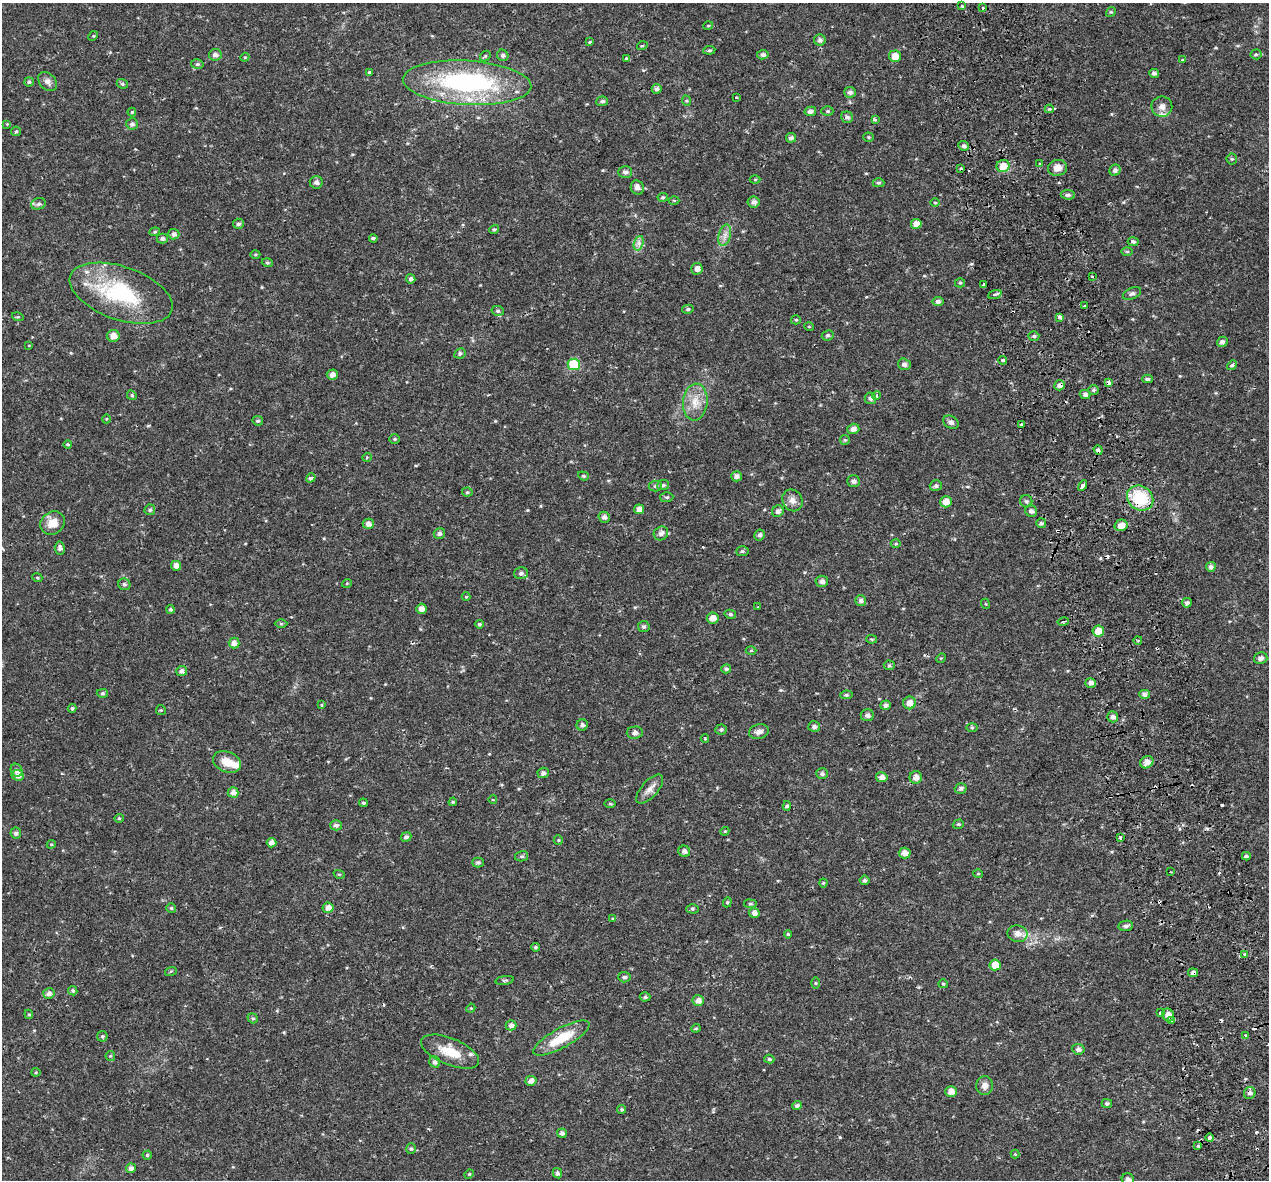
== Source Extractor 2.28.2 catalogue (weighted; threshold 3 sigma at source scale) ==
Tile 6 of 4 x 4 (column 2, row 2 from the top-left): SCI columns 1320-2586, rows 2520-3697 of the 5174 x 4987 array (HDU 1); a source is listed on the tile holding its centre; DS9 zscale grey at full resolution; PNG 1271 x 1182 px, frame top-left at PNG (2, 3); each listed source drawn as its Kron ellipse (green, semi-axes under 4 px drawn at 4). Shown black and unused: <1% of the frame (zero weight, under 2 of 3 exposures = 5% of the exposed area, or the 3 px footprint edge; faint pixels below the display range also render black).
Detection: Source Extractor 2.28.2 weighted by HDU 2 'WHT'; one run over the whole footprint, this tile lists its part. Background 0.0266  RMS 0.0031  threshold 0.0138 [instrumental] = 3 sigma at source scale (4.5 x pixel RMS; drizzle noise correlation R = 1.50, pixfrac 1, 0.0396/0.0396 arcsec/px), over >= 5 px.
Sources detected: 305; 13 cosmic-ray / hot-pixel residue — neither listed nor drawn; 3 inside a brighter listed object's ellipse — not listed separately; the other 289 listed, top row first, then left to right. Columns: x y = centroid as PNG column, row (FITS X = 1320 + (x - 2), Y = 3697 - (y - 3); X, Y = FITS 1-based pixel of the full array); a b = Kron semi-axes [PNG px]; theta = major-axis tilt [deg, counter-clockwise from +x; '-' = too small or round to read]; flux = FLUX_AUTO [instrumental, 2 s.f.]
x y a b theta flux
962 6 4 4 - 0.3
982 8 3 3 - 0.6
1111 12 5 4 - 0.36
708 26 5 3 - 0.25
93 36 5 4 - 0.34
820 40 6 5 - 0.93
590 42 3 3 - 0.44
642 46 5 3 - 0.26
709 50 6 4 8 0.42
1256 54 5 5 - 0.47
215 55 6 6 - 1.3
503 55 6 5 - 0.74
763 55 6 4 10 0.76
485 56 6 4 48 0.46
895 56 6 5 - 3.3
245 57 4 3 - 0.26
626 59 3 3 - 1
1183 60 3 3 - 0.73
197 64 6 5 - 0.56
369 73 3 3 - 2.6
1154 73 5 4 - 0.81
47 81 11 8 -48 1.4
29 82 5 4 - 0.46
467 83 64 22 -4 51
122 84 6 4 -21 0.45
657 89 5 5 - 1
850 92 6 5 - 1
736 97 3 2 - 0.37
602 101 6 5 - 0.69
687 101 5 3 - 0.34
1162 107 10 10 - 1.9
1049 109 4 3 - 0.33
810 111 6 4 12 1.1
827 111 6 5 - 0.54
132 112 4 4 - 0.39
847 117 6 5 - 0.9
875 119 4 3 - 0.57
7 124 4 4 - 0.26
132 124 6 5 - 0.92
16 131 5 4 - 0.37
868 137 5 4 - 0.36
791 138 5 5 - 0.9
964 146 5 4 - 1.1
1232 159 5 5 - 0.43
1040 164 3 3 - 0.43
1003 166 6 6 - 3.6
1058 168 10 8 15 2.4
961 169 3 3 - 1
1115 170 6 5 - 0.97
625 172 7 6 - 1
755 179 5 3 - 0.26
316 182 6 6 - 1.1
878 183 6 4 -1 0.43
637 187 7 6 - 1.4
1068 195 7 4 -7 0.77
663 197 5 4 - 0.4
674 201 5 3 - 0.29
753 202 6 5 - 1.2
935 203 5 3 - 0.27
38 204 7 5 16 0.76
238 224 5 5 - 0.64
916 224 5 5 - 2.5
494 229 5 4 - 0.47
155 232 5 4 - 0.39
174 234 5 5 - 1
725 235 11 6 76 1.5
373 238 4 3 - 0.6
162 239 5 5 - 0.78
1133 242 5 4 - 0.66
639 243 7 4 72 1
1127 251 6 4 -1 0.36
255 255 5 3 - 0.34
267 263 5 4 - 0.44
697 269 6 5 - 1.6
1092 277 3 2 - 0.61
411 279 4 4 - 0.91
960 283 5 4 - 0.39
984 285 3 3 - 1.5
121 293 54 26 -19 28
1132 294 9 5 24 0.82
995 295 7 3 20 1.2
938 301 5 4 - 0.98
1084 306 3 3 - 0.76
688 309 5 4 - 0.51
498 311 6 5 - 0.6
18 317 6 4 -16 0.32
1060 317 4 3 - 2.6
796 320 5 4 - 0.42
809 327 5 3 - 0.25
828 335 6 5 - 0.55
113 336 6 6 - 2.4
1034 336 5 4 - 0.56
1222 342 5 5 - 1.1
29 345 4 3 - 0.21
460 353 6 5 - 0.67
1003 360 4 3 - 0.66
574 364 6 5 - 17
904 364 6 5 - 1.1
1232 365 5 4 - 0.43
332 375 5 5 - 1.3
1147 379 5 4 - 0.65
1109 383 4 4 - 2.2
1059 385 5 5 - 1.3
1093 390 5 5 - 0.55
1085 394 5 4 - 1.1
132 395 5 4 - 0.41
877 395 4 4 - 0.49
870 398 6 5 - 0.86
695 402 18 12 84 4.7
106 419 4 3 - 0.21
258 421 5 4 - 0.53
951 422 8 6 -30 1
1021 425 3 3 - 1.4
853 429 6 5 - 1.3
395 439 5 4 - 0.42
845 440 5 5 - 0.38
68 444 4 4 - 0.42
1098 450 5 3 - 1.8
367 457 5 3 - 0.31
583 476 5 4 - 0.4
737 476 5 5 - 1.1
311 478 5 4 - 1.2
854 481 6 6 - 1
663 485 6 5 - 0.55
1083 485 6 3 61 6.3
655 486 7 5 4 0.78
936 486 6 5 - 0.82
467 492 5 4 - 0.44
667 497 6 5 - 0.5
1140 498 14 12 -34 15
792 500 11 9 -58 2
1026 501 6 6 - 0.62
946 502 6 5 - 3
639 509 5 5 - 1.6
150 510 5 5 - 0.57
778 511 6 5 - 1.1
1031 511 6 5 - 1.1
604 517 5 5 - 1.1
53 523 13 11 36 3.9
1041 523 5 5 - 0.71
368 524 5 5 - 1.5
1121 525 6 5 - 2.1
661 533 7 6 - 1.3
439 534 5 5 - 0.82
760 535 5 5 - 0.9
896 544 5 3 - 0.36
60 548 6 5 - 0.97
742 551 6 5 - 0.53
176 566 5 4 - 1.7
1211 567 5 4 - 0.9
521 573 7 6 - 0.91
37 577 5 3 - 0.3
822 581 6 5 - 1.2
347 583 5 3 - 0.25
124 584 6 5 - 0.61
466 597 4 4 - 0.3
861 600 5 5 - 1
1187 603 5 5 - 0.98
986 604 5 3 - 0.26
758 607 3 3 - 0.39
171 609 4 3 - 0.54
421 609 5 5 - 1.8
730 614 6 4 -14 0.53
713 618 6 5 - 2.4
1063 621 6 2 12 0.42
281 624 6 4 0 0.4
479 624 4 4 - 0.58
644 627 6 5 - 0.64
1098 631 6 5 - 3.9
871 639 5 4 - 0.33
1138 640 4 3 - 0.3
234 643 5 5 - 1.7
751 650 5 3 - 0.29
941 658 5 4 - 0.28
1261 658 7 5 16 1.2
889 665 5 5 - 0.43
726 669 5 4 - 0.54
182 671 5 5 - 1.1
1091 683 5 5 - 1.5
102 693 6 4 3 0.51
1144 694 5 4 - 1.1
846 695 6 4 8 0.54
910 703 6 6 - 2.1
321 705 4 3 - 0.41
886 705 5 4 - 0.98
72 708 4 4 - 0.5
161 710 5 5 - 0.39
867 715 6 6 - 0.99
1113 717 5 5 - 1.1
582 725 6 5 - 0.89
814 727 6 5 - 0.78
972 728 6 4 0 0.37
721 730 6 5 - 0.66
759 732 10 7 15 1.4
635 733 8 6 4 0.91
705 739 4 3 - 0.27
227 762 14 10 -22 4.2
1147 762 7 5 35 2.2
16 770 7 5 -60 1.1
543 773 5 5 - 0.85
822 774 6 5 - 0.75
17 775 6 5 - 1.5
882 777 6 5 - 1.7
916 777 6 6 - 1.6
961 788 6 5 - 0.76
650 789 18 8 48 2.2
233 792 5 5 - 1.6
493 800 4 3 - 0.22
453 802 4 3 - 0.31
363 803 4 4 - 0.52
610 804 6 4 -1 0.32
787 806 5 4 - 0.49
119 818 5 4 - 0.33
958 824 6 4 18 0.44
336 825 6 5 - 0.97
725 831 4 3 - 0.28
16 833 5 5 - 0.82
406 837 5 4 - 0.8
1120 838 3 3 - 2.7
558 840 5 4 - 0.33
272 843 5 4 - 1.7
51 844 4 4 - 0.34
684 851 6 5 - 0.98
905 853 6 5 - 1.9
522 856 7 5 13 0.59
1246 856 4 3 - 0.53
478 863 6 5 - 0.69
1170 872 2 2 - 0.29
339 874 6 3 -18 0.35
978 874 5 3 - 0.34
864 880 5 5 - 0.64
823 883 4 4 - 0.32
727 902 5 4 - 0.43
750 904 6 3 -8 0.39
171 908 5 5 - 0.44
328 908 5 5 - 2.1
692 909 6 4 0 0.45
754 913 5 5 - 1.5
613 919 3 3 - 0.66
1126 926 7 5 7 0.88
788 934 4 4 - 0.39
1018 934 10 8 -10 2.1
536 947 4 4 - 0.57
1245 954 3 3 - 2.5
995 965 5 5 - 4.1
171 971 6 4 18 0.33
1193 973 5 4 - 0.94
624 977 6 5 - 0.72
505 980 9 3 9 0.46
815 983 5 3 - 0.3
943 984 5 4 - 0.38
73 991 5 4 - 0.58
49 994 5 5 - 1.3
645 997 5 4 - 0.61
698 1001 6 5 - 1.7
471 1008 4 3 - 0.28
1161 1013 4 4 - 0.92
29 1014 4 4 - 0.4
1168 1015 6 5 - 2.3
253 1018 5 4 - 0.51
1171 1021 4 3 - 2.9
511 1025 5 5 - 1.2
696 1028 4 4 - 0.38
1246 1035 3 3 - 0.42
102 1036 5 5 - 0.55
561 1038 31 10 29 9.1
1078 1049 6 5 - 1
450 1052 31 13 -22 6.9
110 1056 5 4 - 0.36
769 1059 5 4 - 0.48
435 1062 6 5 - 1
36 1072 4 4 - 0.33
531 1081 5 5 - 1.5
984 1086 9 8 - 1.8
951 1091 6 5 - 2.1
1250 1093 6 6 - 1.3
1107 1103 5 4 - 0.66
797 1106 5 4 - 0.82
622 1109 4 4 - 0.5
562 1133 5 4 - 0.92
1210 1138 4 4 - 2.5
1198 1146 3 3 - 0.88
411 1149 5 4 - 0.48
1015 1154 4 4 - 0.33
147 1155 4 4 - 0.54
131 1168 5 4 - 1.6
557 1173 5 4 - 0.89
469 1174 5 4 - 0.35
1128 1179 6 6 - 1.2
Overlapping masked pixels (flux is a lower limit): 8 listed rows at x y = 1109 383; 1059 385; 1098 450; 1140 498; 1193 973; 1168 1015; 1250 1093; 1210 1138
Isophote crosses this tile's border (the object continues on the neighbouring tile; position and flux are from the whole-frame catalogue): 1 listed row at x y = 1128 1179